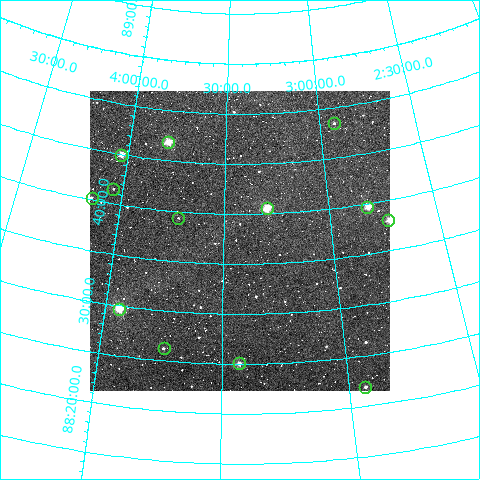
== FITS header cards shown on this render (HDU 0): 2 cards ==
NAXIS1  =                  300
NAXIS2  =                  300

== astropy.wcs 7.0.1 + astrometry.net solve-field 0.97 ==
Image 300 x 300 px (HDU 0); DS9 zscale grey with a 90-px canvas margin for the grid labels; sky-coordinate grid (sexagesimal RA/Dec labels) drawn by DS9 from the SOLVED WCS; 13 Tycho-2 reference stars matched to detected sources circled (green)
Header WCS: RA---TAN/DEC--TAN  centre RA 03:25:40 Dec +88:37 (51.42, +88.62 deg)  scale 6 arcsec/px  FOV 30.0' x 30.0'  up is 0 deg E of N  parity normal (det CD < 0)
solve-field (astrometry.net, Tycho-2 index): VERIFIED the header's WCS against the Tycho-2 star catalogue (verified at 2 index scales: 11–13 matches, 0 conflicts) and refined it, rather than solving blind
Solved WCS: RA---TAN-SIP/DEC--TAN-SIP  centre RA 03:25:33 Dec +88:37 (51.39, +88.62 deg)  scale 6.01 arcsec/px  FOV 30.0' x 30.0'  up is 0 deg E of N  parity normal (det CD < 0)
The solver's refit moves the header's centre by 2.7 arcsec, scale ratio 1.001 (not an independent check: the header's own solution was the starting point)
Tycho-2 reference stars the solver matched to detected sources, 13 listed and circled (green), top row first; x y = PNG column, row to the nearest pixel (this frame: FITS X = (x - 90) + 1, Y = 300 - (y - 91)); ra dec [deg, ICRS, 3 dp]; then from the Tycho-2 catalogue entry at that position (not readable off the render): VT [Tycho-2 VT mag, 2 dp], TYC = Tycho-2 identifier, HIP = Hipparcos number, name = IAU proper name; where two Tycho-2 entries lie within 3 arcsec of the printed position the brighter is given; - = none
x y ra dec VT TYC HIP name
334 123 43.819 +88.807 12.14 4628-98-1 - -
168 142 57.015 +88.780 9.32 4628-84-1 - -
121 155 60.479 +88.750 9.70 4629-3-1 - -
113 189 60.671 +88.691 12.08 4629-116-1 - -
92 198 62.118 +88.670 11.02 4629-100-1 - -
367 207 42.246 +88.661 8.90 4628-20-1 - -
267 208 49.382 +88.676 8.64 4628-25-1 - -
178 218 55.782 +88.656 12.33 4628-57-1 - -
388 220 40.943 +88.634 10.89 4628-71-1 - -
119 309 59.093 +88.495 8.59 4628-66-1 - -
164 348 56.074 +88.437 11.02 4628-33-1 - -
239 363 51.460 +88.417 10.46 4628-89-1 - -
365 387 44.044 +88.365 11.50 4628-53-1 - -